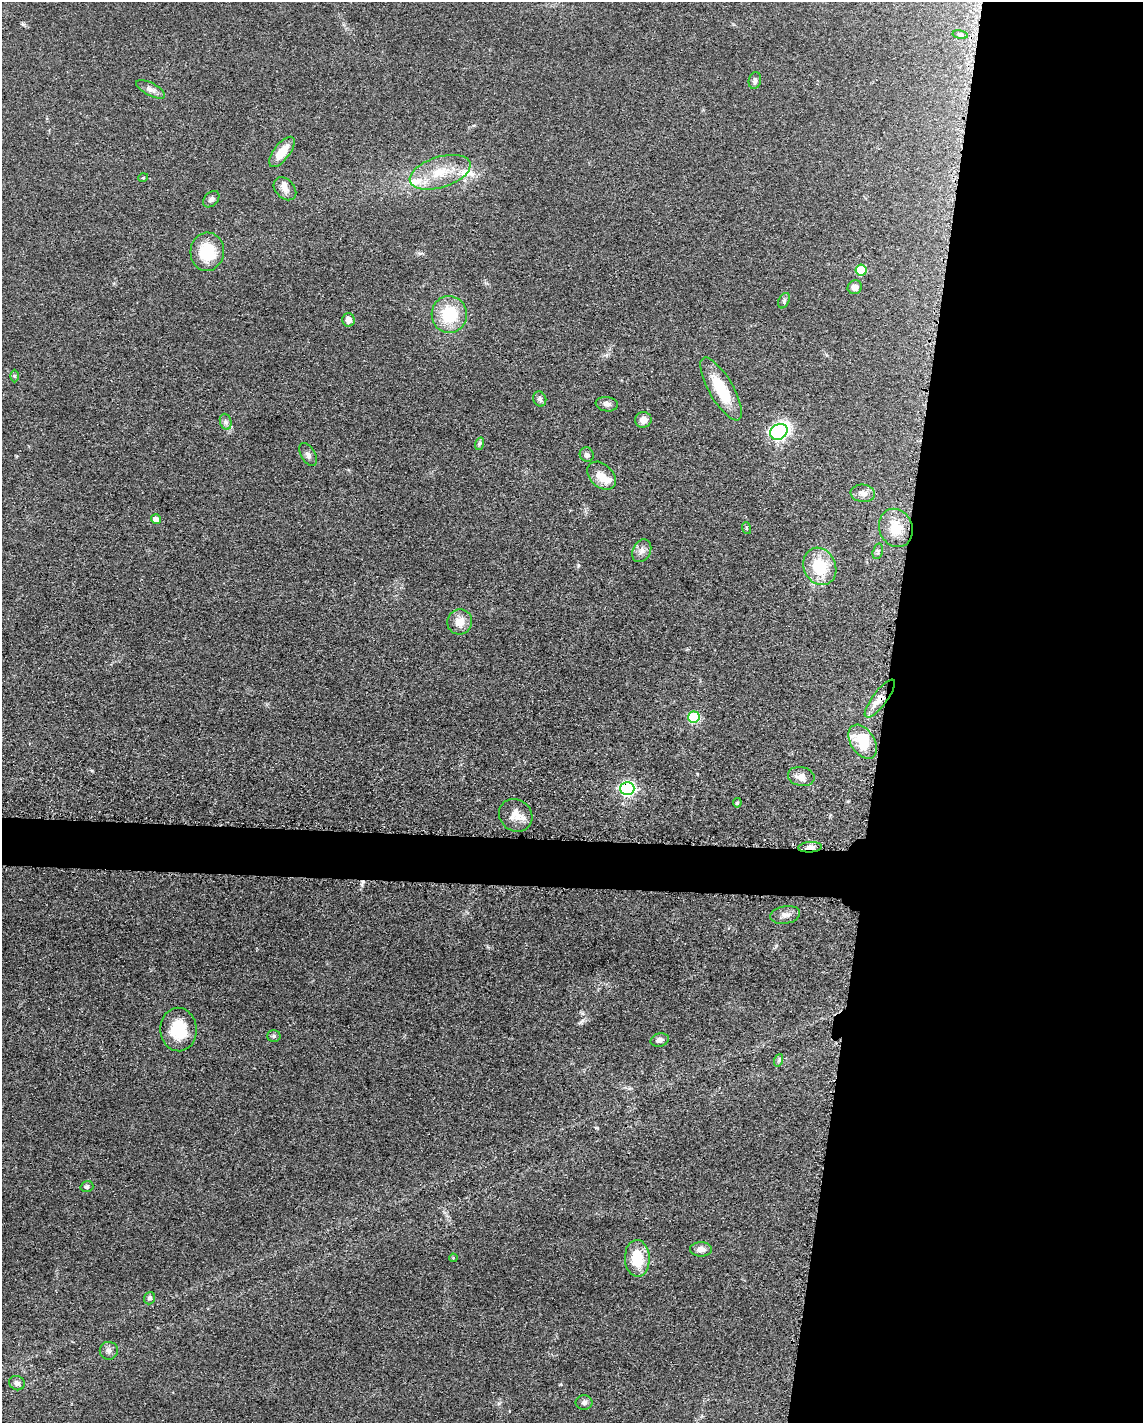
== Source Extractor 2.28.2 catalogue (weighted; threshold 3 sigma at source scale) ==
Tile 8 of 4 x 3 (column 4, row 2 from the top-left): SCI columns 3437-4577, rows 1650-3070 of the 4591 x 4659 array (HDU 1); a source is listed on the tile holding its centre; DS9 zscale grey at full resolution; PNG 1145 x 1425 px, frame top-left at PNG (2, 2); each listed source drawn as its Kron ellipse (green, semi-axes under 4 px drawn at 4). Shown black and unused: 25% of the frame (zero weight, under 3 of 5 exposures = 4% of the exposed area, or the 3 px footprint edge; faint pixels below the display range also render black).
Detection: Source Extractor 2.28.2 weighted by HDU 2 'WHT'; one run over the whole footprint, this tile lists its part. Background 0.0483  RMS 0.0056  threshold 0.0254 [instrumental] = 3 sigma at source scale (4.5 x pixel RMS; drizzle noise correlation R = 1.50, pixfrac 1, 0.05/0.05 arcsec/px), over >= 5 px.
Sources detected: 58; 4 inside a brighter listed object's ellipse — not listed separately; the other 54 listed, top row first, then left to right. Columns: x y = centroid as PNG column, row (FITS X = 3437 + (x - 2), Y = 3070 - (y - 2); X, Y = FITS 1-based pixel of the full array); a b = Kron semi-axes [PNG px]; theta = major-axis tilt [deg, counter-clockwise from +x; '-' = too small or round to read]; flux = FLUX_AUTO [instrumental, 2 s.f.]
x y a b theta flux
960 35 8 4 -9 0.8
755 80 8 6 76 1.7
151 89 16 6 -28 2.8
282 152 18 8 52 11
440 172 31 15 17 17
143 178 5 3 - 0.54
285 189 13 9 -47 4
211 199 9 6 45 1.6
207 252 19 17 86 22
861 270 5 5 - 24
855 287 7 7 - 3.4
784 301 8 5 64 1.3
449 314 18 17 - 25
348 320 7 6 - 3.9
14 376 6 4 -89 0.72
721 389 36 12 -60 22
540 399 8 6 -64 1.6
607 404 11 7 -8 2.4
643 420 8 8 - 4.2
226 422 8 5 -72 1.6
779 432 9 7 33 170
479 444 6 4 71 0.78
308 455 12 7 -60 2.3
587 455 7 7 - 1.7
601 476 16 11 -43 7.1
863 493 12 9 -7 3.4
156 519 5 5 - 4.2
746 528 6 3 -71 0.69
896 528 19 16 -68 12
642 551 12 9 62 3.2
878 551 8 5 75 1
820 566 19 16 -64 22
460 622 13 12 - 6.7
880 699 23 7 53 7.2
694 717 6 5 - 46
863 742 19 12 -58 22
801 776 13 9 -12 4.8
627 788 7 6 - 140
737 803 5 4 - 1
516 815 17 15 -40 7.1
810 847 12 5 5 3
785 915 15 8 9 3.6
178 1029 22 18 -88 17
274 1036 7 5 2 1.1
660 1040 9 6 14 2.1
779 1060 6 4 71 0.93
87 1187 6 5 - 1.5
701 1249 11 7 -1 3.2
453 1258 4 3 - 0.45
637 1258 18 12 -88 17
149 1298 6 5 - 1.5
109 1351 9 9 - 2.3
17 1383 8 7 - 2.1
584 1402 8 7 - 1.8
Overlapping masked pixels (flux is a lower limit): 3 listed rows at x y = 880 699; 627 788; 810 847
Unlisted compact peaks at least as high as the median listed source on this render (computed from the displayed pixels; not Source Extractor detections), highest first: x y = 578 565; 581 1022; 92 771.